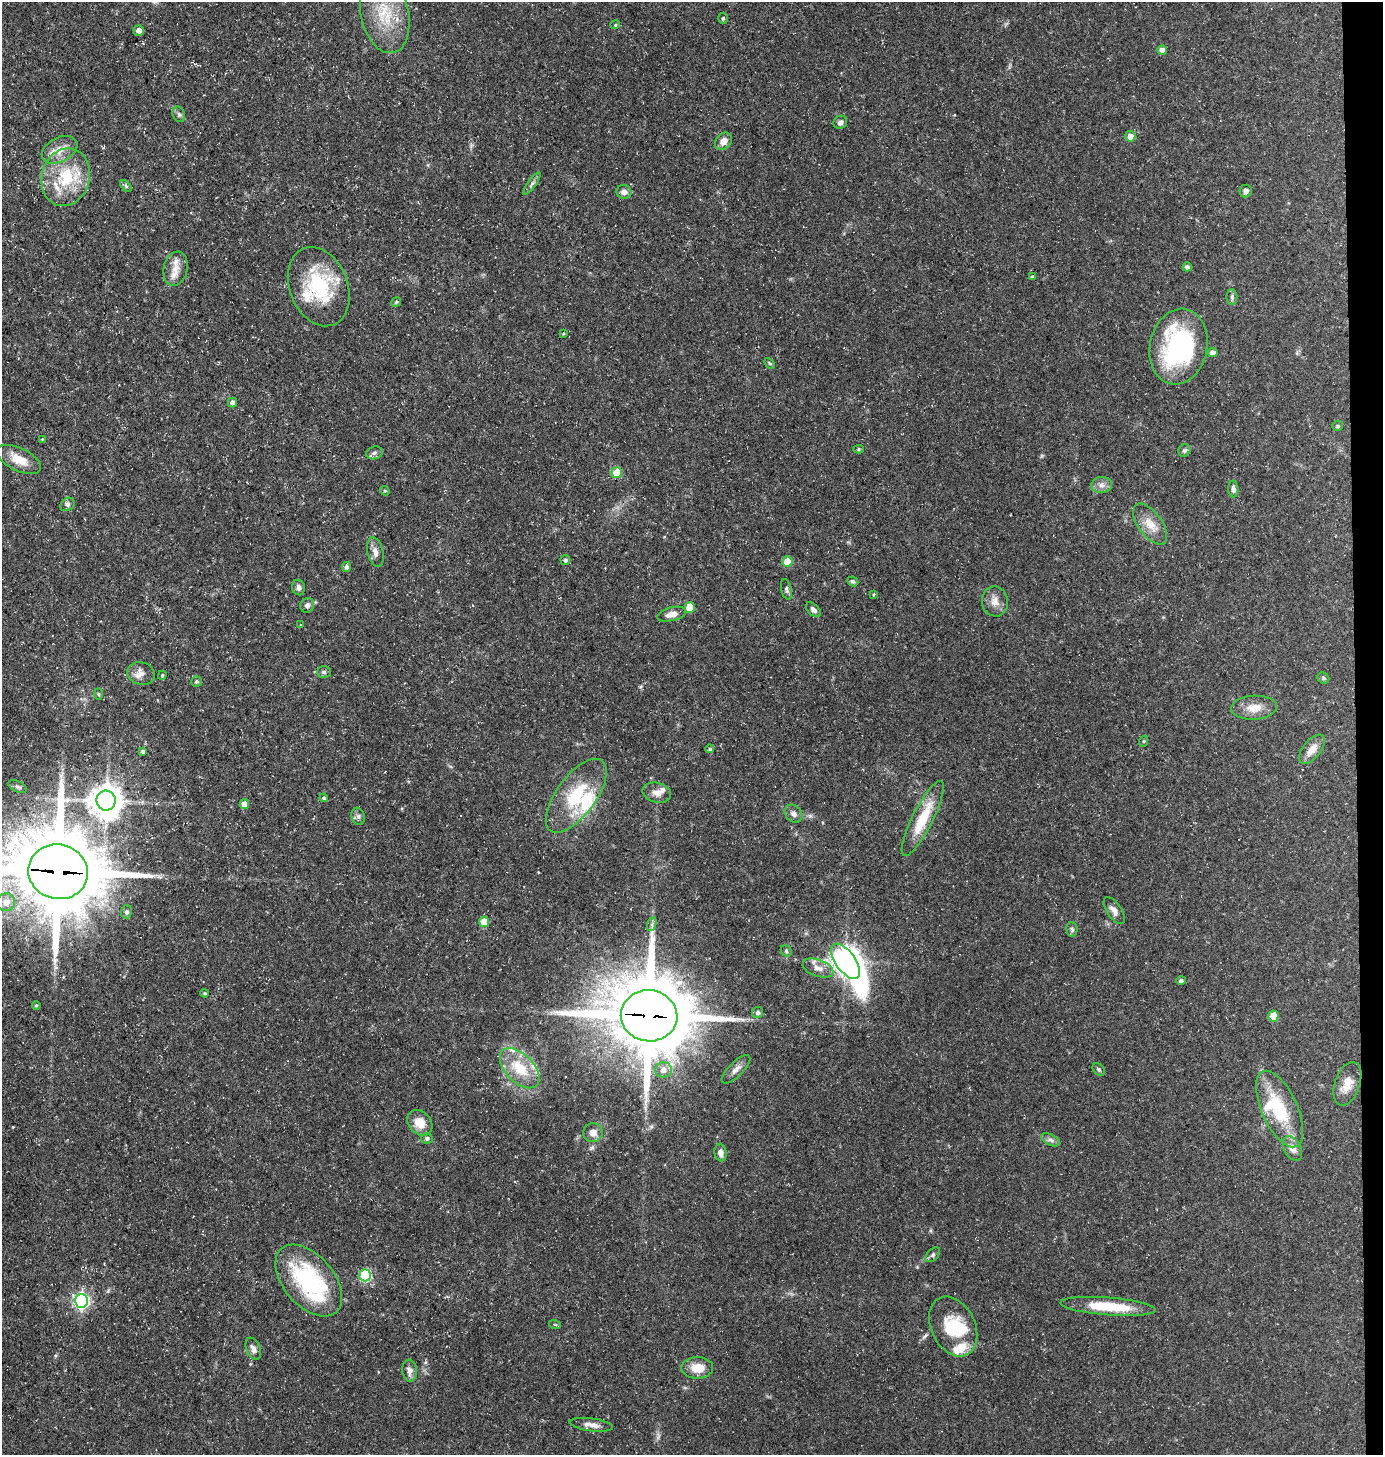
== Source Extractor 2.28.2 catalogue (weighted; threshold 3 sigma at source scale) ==
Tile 6 of 3 x 3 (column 3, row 2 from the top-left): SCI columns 2863-4243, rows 1455-2907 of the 4388 x 4361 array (HDU 1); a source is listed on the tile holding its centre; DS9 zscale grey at full resolution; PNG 1385 x 1457 px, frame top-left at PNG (2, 2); each listed source drawn as its Kron ellipse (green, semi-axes under 4 px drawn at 4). Shown black and unused: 2% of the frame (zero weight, under 3 of 5 exposures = <1% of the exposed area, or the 3 px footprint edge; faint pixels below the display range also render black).
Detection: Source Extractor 2.28.2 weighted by HDU 2 'WHT'; one run over the whole footprint, this tile lists its part. Background 0.15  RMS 0.0054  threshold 0.0244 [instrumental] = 3 sigma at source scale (4.5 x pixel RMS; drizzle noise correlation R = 1.50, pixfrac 1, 0.05/0.05 arcsec/px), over >= 5 px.
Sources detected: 122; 2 inside a brighter object's white glare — neither listed nor drawn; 9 inside a brighter listed object's ellipse — not listed separately; the other 111 listed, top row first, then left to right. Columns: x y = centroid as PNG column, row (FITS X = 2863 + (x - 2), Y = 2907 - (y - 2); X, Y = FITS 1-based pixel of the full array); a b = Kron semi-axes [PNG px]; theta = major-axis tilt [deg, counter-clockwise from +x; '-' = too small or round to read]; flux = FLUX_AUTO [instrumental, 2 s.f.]
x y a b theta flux
385 13 40 24 -78 27
723 18 5 4 - 0.74
615 25 5 3 - 0.53
139 30 5 5 - 2.9
1162 50 4 4 - 3.9
179 114 8 6 -68 1.4
840 122 7 6 - 2.1
1130 136 5 5 - 4.4
724 141 9 7 48 4.2
60 150 19 12 26 7.6
66 177 29 24 75 27
532 184 13 4 55 1.6
126 186 7 4 -46 0.84
1246 191 6 6 - 1.9
624 192 7 7 - 2.6
1187 267 4 4 - 1.7
176 269 17 12 77 6.6
1032 277 4 4 - 1.4
319 287 41 29 -68 42
1232 297 8 5 -89 1.2
396 302 5 4 - 0.64
563 333 3 3 - 0.58
1178 347 38 28 78 73
1213 352 5 5 - 3.1
770 363 6 4 -46 0.65
233 403 5 4 - 2.6
1338 426 5 5 - 0.99
42 439 3 3 - 0.37
858 449 5 4 - 0.82
1184 450 6 6 - 0.99
374 453 8 6 17 1.6
19 459 24 11 -26 10
617 473 5 5 - 18
1102 485 10 8 4 2.9
1233 489 8 5 -87 2.1
385 491 5 4 - 0.57
68 504 8 6 34 1.5
1150 524 24 12 -54 8.3
375 552 15 8 -78 3.4
565 560 5 5 - 1.4
787 561 5 5 - 11
347 567 5 4 - 1.6
853 581 6 4 -26 1
298 587 8 6 -77 2.2
786 589 10 5 -77 1.2
874 594 4 4 - 0.57
995 601 15 13 -80 5.1
307 605 7 6 - 1.9
690 607 5 5 - 12
814 610 9 5 -45 1.8
671 614 15 7 13 4.5
301 625 4 3 - 0.58
324 672 7 6 - 1.2
141 674 14 11 -17 4.3
162 675 5 3 - 0.64
1323 678 6 5 - 0.99
196 681 5 5 - 0.97
99 694 5 3 - 0.61
1254 708 23 12 3 7.7
1144 741 5 3 - 0.55
710 749 4 4 - 0.98
1312 749 17 9 51 5.9
143 751 4 4 - 1.3
18 787 10 5 -25 1.4
657 793 14 10 -14 4.3
576 796 43 19 54 29
324 798 4 3 - 0.93
106 801 10 9 - 1000
244 804 5 4 - 5.9
794 814 10 8 -47 2.6
358 816 9 6 -75 1.7
923 819 42 10 63 20
58 872 30 27 -15 6400
6 902 9 8 - 5
1114 911 15 7 -56 3.3
127 912 6 5 - 1.5
484 922 5 5 - 9.6
652 924 7 4 72 1.2
1072 929 7 5 -86 1.1
786 951 6 5 - 0.88
846 961 20 10 -54 620
818 968 16 8 -19 4.6
1181 980 4 4 - 1.4
205 993 4 3 - 0.7
36 1005 4 4 - 0.67
758 1012 6 5 - 1.4
649 1016 28 25 -6 5400
1274 1016 5 5 - 13
520 1068 24 14 -46 18
736 1069 19 7 44 3.4
1099 1069 7 5 -49 1
663 1070 8 7 - 3.6
1347 1084 22 12 70 7.4
1280 1109 41 18 -66 30
420 1123 14 11 -48 8.1
593 1133 10 9 - 4.5
427 1138 6 5 - 1.4
1051 1140 10 5 -27 1.8
1293 1148 13 8 -61 3.9
721 1152 9 6 -81 3
933 1255 9 5 47 1.3
365 1275 6 5 - 47
309 1280 42 25 -49 63
81 1301 7 6 - 140
1108 1306 48 9 -4 23
555 1325 6 3 -20 0.69
953 1326 31 22 -64 23
253 1349 11 7 -67 2.7
697 1368 16 10 0 8.9
410 1371 11 7 -83 3
591 1425 22 6 -8 4
Overlapping masked pixels (flux is a lower limit): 2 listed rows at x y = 58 872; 649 1016
Isophote crosses this tile's border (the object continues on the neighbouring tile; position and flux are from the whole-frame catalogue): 2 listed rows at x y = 385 13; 58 872